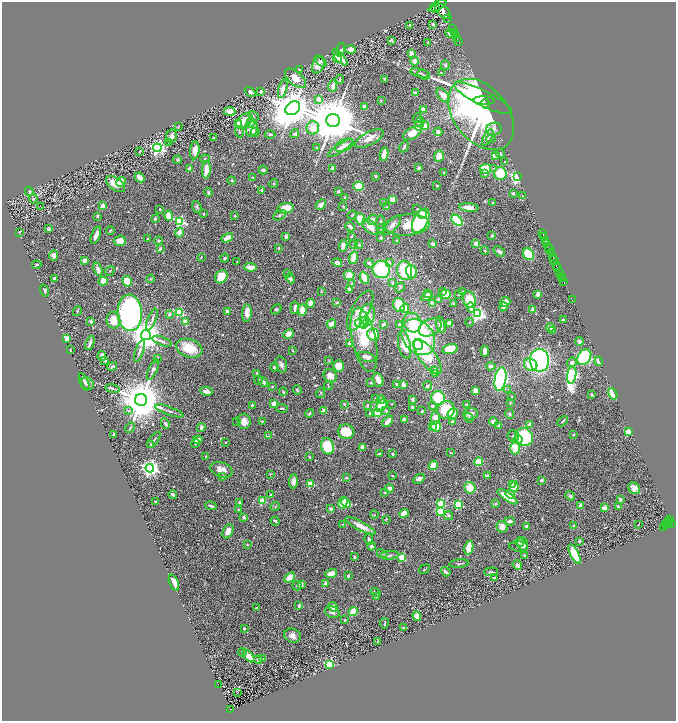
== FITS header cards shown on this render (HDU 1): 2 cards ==
NAXIS1  =                 1348
NAXIS2  =                 1437

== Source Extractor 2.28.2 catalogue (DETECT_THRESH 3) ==
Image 1348 x 1437 px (HDU 1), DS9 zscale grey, zoomed out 1/2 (1 PNG px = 2 x 2 image px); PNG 678 x 723 px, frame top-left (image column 1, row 1437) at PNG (2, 2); each listed source drawn as its Kron ellipse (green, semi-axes under 4 px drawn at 4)
Background 0.495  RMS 0.046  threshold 0.139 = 3 sigma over >= 5 px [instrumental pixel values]
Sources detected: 664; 31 cannot appear on this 1/2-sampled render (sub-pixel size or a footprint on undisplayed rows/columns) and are neither listed nor drawn; of the other 633, the 500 brightest by FLUX_AUTO listed and drawn (133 fainter detections omitted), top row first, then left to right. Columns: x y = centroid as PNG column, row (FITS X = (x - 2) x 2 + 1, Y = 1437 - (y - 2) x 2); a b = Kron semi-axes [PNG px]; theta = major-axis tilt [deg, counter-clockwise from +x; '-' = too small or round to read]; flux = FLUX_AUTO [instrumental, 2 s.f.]
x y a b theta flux
437 6 10 4 28 3700
436 9 3 2 - 390
443 11 9 5 -45 4000
447 18 2 1 - 61
433 24 4 3 - 16
410 25 2 2 - 18
453 28 3 2 - 320
454 32 2 2 - 170
451 34 5 4 - 93
455 34 4 2 - 320
457 38 3 2 - 320
391 40 2 2 - 48
428 42 3 2 - 7.7
459 42 2 1 - 50
351 49 5 3 - 58
340 50 7 4 74 79
411 53 2 2 - 130
340 57 10 3 -48 130
337 58 5 4 - 210
321 61 7 3 -39 13
415 61 4 4 - 61
318 65 8 6 65 58
445 65 5 4 - 15
300 69 4 3 - 15
420 73 9 2 -13 15
441 73 3 2 - 8.4
424 75 6 2 -18 11
295 78 12 6 -40 91
340 79 4 2 - 10
385 79 3 3 - 19
333 86 6 3 76 52
283 89 9 4 75 76
261 91 3 2 - 27
250 92 6 4 -38 37
415 93 3 3 - 24
443 95 8 5 -49 82
483 98 32 7 -27 4500
319 99 2 2 - 130
381 101 4 3 - 6.9
484 101 10 4 -1 3300
485 104 5 3 - 2700
364 107 3 3 - 52
293 108 8 6 37 30000
423 109 3 3 - 45
230 111 6 4 -5 73
481 114 40 27 -51 3400
253 116 5 3 - 10
417 118 5 3 - 9.6
244 121 9 6 41 89
333 121 7 6 - 76000
239 123 3 3 - 70
251 123 5 4 - 43
419 123 7 4 77 23
424 126 4 4 - 63
178 127 4 2 - 6.9
313 128 6 6 - 110
252 129 8 6 74 82
494 129 8 6 19 40
239 132 5 3 - 13
255 132 4 4 - 21
438 132 4 4 - 36
412 133 10 5 32 160
295 134 4 4 - 18
270 135 5 3 - 13
171 136 7 5 81 61
213 138 2 2 - 7.9
369 138 16 6 26 110
488 138 9 4 63 29
491 139 4 3 - 15
168 143 3 3 - 9.3
344 145 10 5 23 45
404 147 6 3 63 21
157 148 4 4 - 2800
317 148 2 2 - 18
341 148 15 4 33 56
195 150 9 4 85 70
139 151 3 2 - 8.5
500 153 5 3 - 13
384 154 7 3 80 100
495 155 4 3 - 71
439 156 5 5 - 76
205 159 5 3 - 11
178 160 4 4 - 12
505 161 2 2 - 8.7
419 168 3 3 - 22
494 168 4 3 - 10
189 169 2 2 - 100
333 169 4 3 - 34
485 169 5 5 - 200
206 170 9 4 88 130
263 170 4 3 - 17
444 172 3 3 - 12
485 173 3 3 - 24
500 174 6 6 - 240
375 176 3 3 - 8.1
140 177 5 3 - 60
253 177 3 3 - 7.7
517 177 3 3 - 3800
232 180 4 3 - 11
121 182 5 4 - 95
274 183 4 3 - 10
115 184 11 6 -36 140
359 186 5 4 - 150
437 186 2 2 - 8.2
262 190 3 2 - 14
29 191 5 3 - 16
338 191 3 3 - 20
208 192 4 3 - 14
513 193 4 3 - 14
522 196 3 3 - 7
345 197 4 3 - 16
33 199 5 3 - 13
393 199 4 3 - 89
383 202 3 3 - 13
493 202 3 2 - 7.5
321 205 6 4 46 46
103 206 2 2 - 120
343 206 4 3 - 11
41 207 2 2 - 67
197 207 6 4 -73 19
387 207 3 3 - 7.8
286 208 8 5 9 190
469 208 9 4 -6 83
160 209 3 2 - 6.8
417 209 3 2 - 7.1
203 214 2 2 - 6.7
422 214 4 4 - 170
280 215 7 4 30 21
352 215 5 2 - 7.3
97 216 3 3 - 13
169 216 5 4 - 130
235 216 3 2 - 9.8
155 219 2 2 - 41
360 219 6 5 - 170
372 220 5 5 - 35
457 220 6 4 -41 370
179 221 4 3 - 1000
421 221 13 7 63 1100
380 222 7 3 88 15
392 225 12 5 48 42
407 225 22 10 4 270
350 227 5 2 - 56
370 227 10 5 -42 97
381 228 4 3 - 17
49 229 3 3 - 33
110 231 4 2 - 9
19 232 2 2 - 14
179 232 5 3 - 96
543 234 3 2 - 210
96 235 9 3 67 66
492 235 3 3 - 11
286 236 3 2 - 22
351 236 3 2 - 10
544 236 3 2 - 510
227 238 6 3 28 95
380 238 3 2 - 14
148 239 2 2 - 9.3
120 241 6 5 - 72
159 241 4 4 - 17
397 241 2 2 - 15
546 241 3 2 - 660
354 244 4 3 - 9.4
433 244 4 3 - 23
476 244 3 3 - 73
547 244 2 2 - 150
359 245 4 3 - 13
343 246 6 4 78 45
548 247 3 2 - 87
279 248 3 2 - 8.4
160 249 4 2 - 17
549 249 4 2 - 96
485 250 4 4 - 10
499 252 6 4 -39 31
551 253 3 2 - 340
529 254 6 5 - 270
54 255 5 4 - 32
201 257 3 2 - 6.8
553 257 4 1 - 180
225 258 4 3 - 13
354 258 6 3 76 170
85 260 4 3 - 42
554 261 4 2 - 190
237 262 2 2 - 14
389 262 4 3 - 23
337 263 5 4 - 53
369 263 5 3 - 24
37 265 5 3 - 10
556 265 3 2 - 180
250 267 6 3 -5 110
557 267 3 2 - 420
98 269 7 3 -72 55
381 269 9 8 - 610
405 270 10 7 -83 370
110 271 5 3 - 6.7
411 272 7 5 -73 170
288 273 2 2 - 28
560 273 2 2 - 210
349 275 5 5 - 110
561 276 3 2 - 320
221 277 7 5 55 170
54 278 3 2 - 16
290 278 5 3 - 50
364 278 6 3 -65 130
151 279 4 3 - 8.9
562 279 2 1 - 69
103 281 4 4 - 97
127 281 5 4 - 130
392 282 4 3 - 12
564 282 3 2 - 86
352 284 3 2 - 15
400 287 5 3 - 9.6
349 289 3 3 - 27
44 291 6 3 -69 20
321 291 4 2 - 6.9
443 291 3 3 - 19
462 292 3 3 - 25
427 294 3 2 - 30
446 294 5 4 - 200
538 294 4 3 - 40
459 295 3 2 - 10
427 296 6 3 28 55
439 299 3 2 - 21
469 300 8 6 -78 280
572 300 2 1 - 14
337 302 3 3 - 13
505 302 5 4 - 54
310 303 4 4 - 79
432 304 4 2 - 70
454 304 3 3 - 21
399 305 7 5 -66 200
503 307 4 3 - 22
295 308 6 2 82 39
405 308 5 4 - 50
471 308 5 4 - 38
276 309 6 4 41 13
533 309 3 3 - 49
302 310 6 4 79 95
77 311 5 2 - 12
227 311 3 2 - 44
360 311 22 9 61 170
179 312 3 3 - 530
130 313 18 12 -87 3300
247 313 9 4 85 83
169 314 4 3 - 19
478 314 4 4 - 2500
368 315 11 7 84 200
152 319 11 3 69 23
113 320 8 7 - 150
563 320 2 2 - 46
91 321 2 2 - 75
185 321 2 2 - 180
361 322 6 5 - 730
412 322 10 8 -62 230
469 322 4 2 - 6.7
364 323 6 4 77 660
331 324 5 4 - 60
383 324 2 2 - 74
450 324 3 3 - 71
399 325 3 2 - 23
441 325 8 3 -75 68
430 328 12 8 26 100
550 328 4 3 - 73
552 331 4 3 - 19
289 334 6 4 24 85
373 334 6 6 - 140
146 335 5 5 - 22000
418 337 19 15 -53 1300
66 339 3 3 - 100
364 340 33 12 -78 520
162 341 10 3 -21 23
579 341 4 4 - 23
90 343 7 2 71 24
349 343 2 2 - 55
405 345 14 6 -78 150
418 345 5 4 - 180
189 348 13 9 -19 230
450 349 7 4 16 210
70 350 2 2 - 12
139 351 11 3 71 27
293 351 3 3 - 8.2
485 351 5 3 - 38
102 356 5 4 - 36
367 357 9 4 -16 44
428 357 21 8 -54 370
584 357 8 6 55 870
158 359 3 3 - 7.3
540 360 11 9 -90 1600
105 361 3 2 - 18
329 361 4 3 - 6.7
599 361 5 3 - 70
572 362 5 4 - 28
281 364 8 5 -74 35
531 365 7 6 - 160
112 366 5 2 - 12
339 366 5 5 - 140
491 366 5 4 - 28
274 367 4 4 - 14
153 370 11 4 65 31
435 371 4 3 - 110
257 373 4 3 - 9.4
436 373 4 3 - 24
572 375 8 4 81 1800
330 376 7 6 - 71
500 379 12 5 81 1800
258 380 5 2 - 8.3
378 380 7 5 -71 60
84 382 9 4 -66 26
263 382 5 3 - 38
87 383 7 5 -41 23
371 383 3 3 - 10
396 384 3 3 - 12
403 385 4 3 - 54
272 386 2 2 - 20
328 386 4 2 - 9.5
428 386 5 3 - 15
113 389 7 4 -13 18
508 389 4 3 - 8.8
297 390 4 3 - 12
206 391 6 4 -13 48
475 391 4 3 - 48
283 392 4 3 - 11
321 393 5 4 - 12
613 394 6 4 -60 170
592 395 3 2 - 15
512 396 2 2 - 9.1
375 398 3 2 - 12
438 398 7 6 - 340
412 399 3 3 - 21
141 400 6 6 - 50000
381 400 4 4 - 39
510 402 4 3 - 10
274 403 2 2 - 140
344 404 3 3 - 9.3
392 404 2 2 - 7.1
466 404 3 3 - 10
252 405 4 3 - 13
367 405 4 3 - 14
382 405 7 4 58 350
432 406 4 3 - 21
412 407 3 3 - 20
282 408 6 3 -8 13
128 410 4 4 - 17
324 410 3 2 - 46
446 410 9 8 - 310
169 411 15 2 -20 23
386 411 4 2 - 9.9
422 411 3 2 - 12
309 413 4 3 - 16
377 413 3 3 - 570
370 414 4 3 - 12
453 414 6 5 - 75
471 414 7 5 8 47
510 414 5 4 - 18
435 418 6 4 89 100
469 418 5 4 - 15
405 419 3 3 - 67
237 421 2 2 - 11
244 421 8 6 -85 58
262 421 4 3 - 8
388 421 7 3 50 69
563 421 6 3 44 14
452 422 3 3 - 17
494 422 4 4 - 62
165 423 5 3 - 23
529 424 2 2 - 84
436 426 5 5 - 180
498 426 3 3 - 15
130 427 6 2 64 11
201 427 4 3 - 25
433 427 4 3 - 110
346 432 8 7 - 190
628 432 3 2 - 300
113 434 3 2 - 10
573 435 3 2 - 11
268 436 3 2 - 7.6
513 436 6 5 - 30
524 437 9 8 - 630
154 440 9 3 53 17
198 440 5 4 - 47
518 440 4 3 - 180
226 442 2 2 - 8.8
196 443 5 3 - 9.4
151 445 3 3 - 19
327 446 8 6 -71 320
363 447 3 3 - 71
515 448 6 5 - 210
451 453 3 3 - 7.6
379 454 3 2 - 26
393 454 3 2 - 12
206 456 2 2 - 17
309 457 2 2 - 6.6
479 462 4 4 - 150
433 465 5 4 - 110
150 468 4 4 - 4600
221 470 11 7 -20 75
271 474 3 2 - 8.8
392 476 2 2 - 7.8
487 476 3 3 - 35
223 477 4 3 - 18
346 478 4 3 - 10
419 479 6 3 31 33
541 480 2 2 - 67
293 481 7 4 87 56
310 484 3 3 - 360
513 484 3 3 - 370
514 487 5 4 - 160
389 488 4 3 - 36
470 488 6 5 - 120
634 488 6 5 - 69
384 492 3 3 - 8
173 494 4 2 - 16
510 494 5 4 - 50
271 495 3 2 - 6.7
570 496 5 4 - 25
508 497 12 4 -35 220
620 499 4 3 - 20
262 501 3 3 - 360
156 502 2 2 - 15
240 503 3 2 - 19
343 503 6 4 76 180
346 503 5 4 - 180
441 503 3 3 - 450
496 503 3 2 - 11
458 504 3 3 - 630
580 505 3 2 - 30
211 506 6 3 -15 21
275 507 5 3 - 8.6
618 507 3 3 - 15
604 508 2 2 - 180
331 509 3 3 - 27
238 510 3 3 - 8.7
441 511 3 3 - 660
404 513 5 4 - 100
374 515 4 3 - 7.1
448 515 5 4 - 17
244 517 3 3 - 28
386 519 4 3 - 8.7
669 519 3 2 - 75
275 521 4 2 - 11
510 521 5 3 - 31
668 523 5 3 - 260
342 524 4 3 - 7.5
666 524 5 2 - 190
671 524 2 2 - 100
638 525 2 1 - 6.5
360 526 17 4 -28 91
527 526 3 2 - 34
574 526 3 3 - 13
502 527 6 5 - 64
663 527 3 1 - 19
228 531 7 5 64 75
369 539 5 3 - 19
579 541 2 2 - 10
520 542 4 4 - 35
247 544 3 3 - 7.2
523 544 7 5 -72 39
371 546 4 3 - 40
519 546 9 5 -4 17
469 548 7 3 77 180
382 554 5 4 - 14
574 554 11 4 -64 290
389 555 9 3 6 21
524 555 3 3 - 12
354 557 3 2 - 14
402 557 3 3 - 430
459 564 9 3 6 14
517 565 5 4 - 36
424 569 6 2 37 9.6
446 572 5 3 - 25
491 572 7 2 4 11
331 574 6 4 17 81
348 576 3 2 - 17
290 577 6 4 42 120
495 578 3 2 - 10
174 582 8 4 -67 82
325 583 3 2 - 57
301 585 2 2 - 110
297 586 5 4 - 20
376 593 5 2 - 11
376 596 2 2 - 46
299 606 3 2 - 31
333 607 5 4 - 62
256 608 3 2 - 13
353 611 5 4 - 220
332 612 7 5 -23 35
417 616 5 4 - 71
345 620 3 2 - 9.4
384 623 5 2 - 10
244 628 3 2 - 18
404 628 3 2 - 11
292 636 8 6 -25 45
377 642 3 3 - 8.9
242 653 4 3 - 11
248 656 7 4 -49 140
262 659 3 2 - 7.3
258 660 4 4 - 26
329 664 3 3 - 890
218 685 2 1 - 23
238 693 3 1 - 100
230 709 2 1 - 36
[133 fainter detections neither listed nor drawn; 31 sub-pixel or undisplayed-footprint detections neither listed nor drawn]